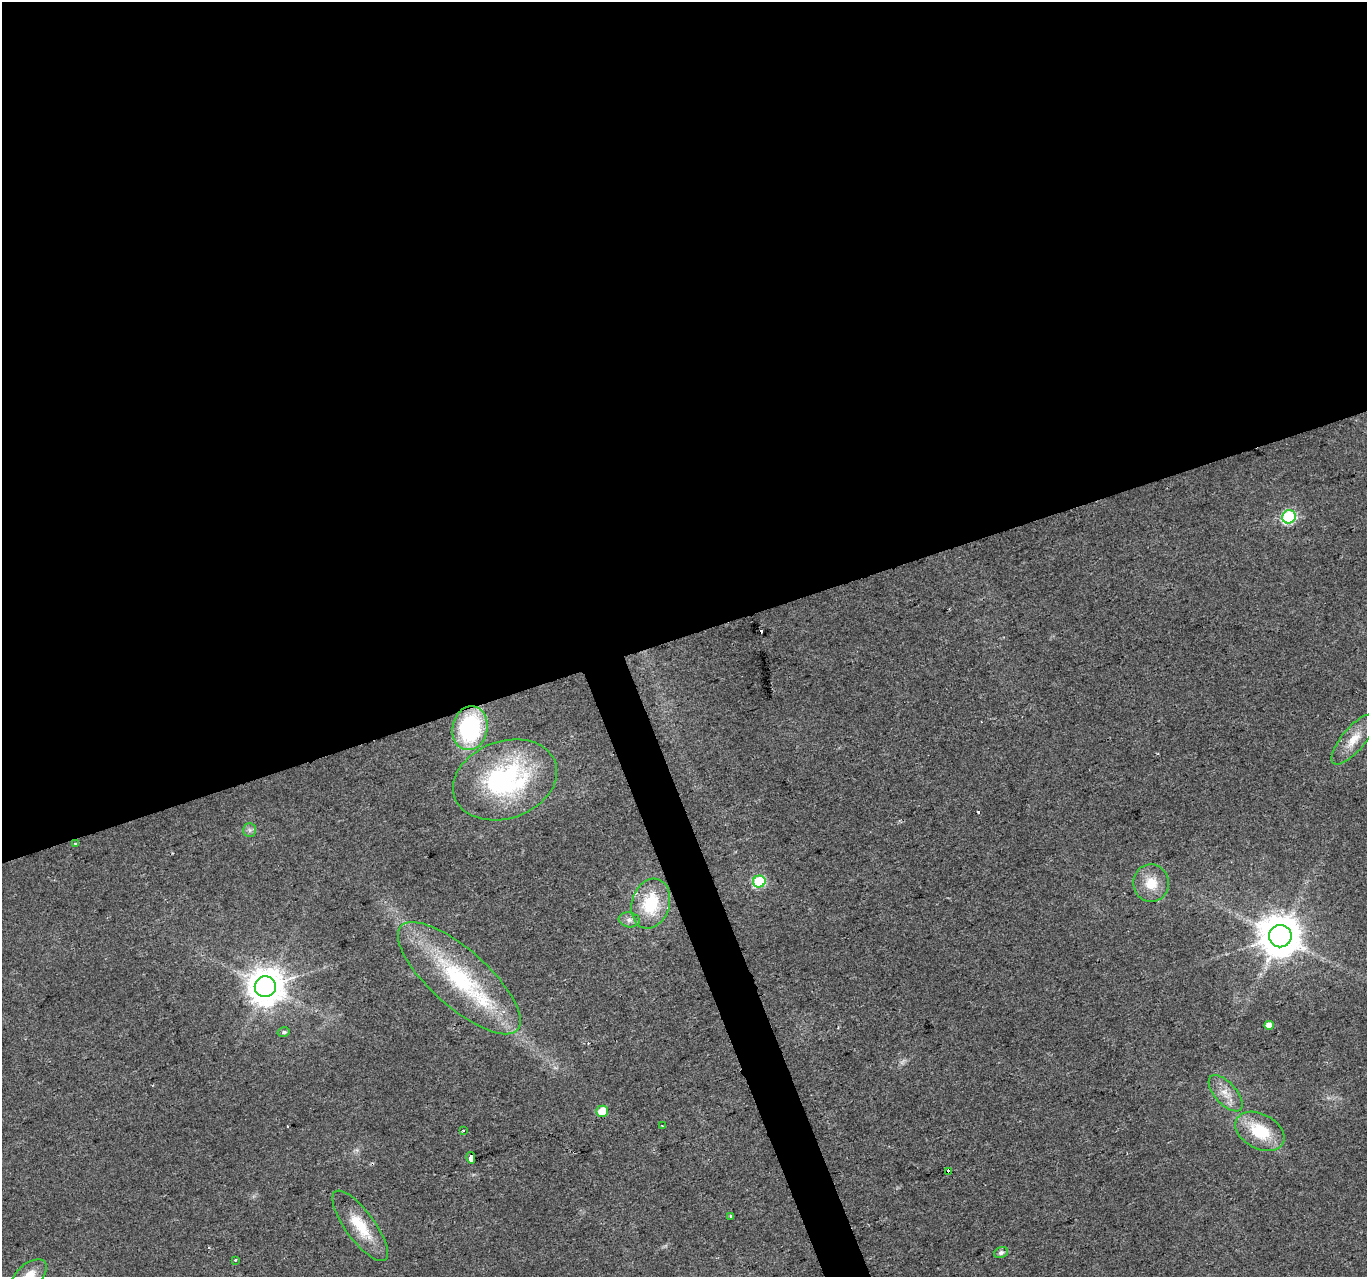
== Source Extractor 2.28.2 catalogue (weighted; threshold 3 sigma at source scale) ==
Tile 2 of 4 x 4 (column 2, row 1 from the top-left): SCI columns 1367-2731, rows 3949-5223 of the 5461 x 5294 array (HDU 1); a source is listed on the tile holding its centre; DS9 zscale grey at full resolution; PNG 1369 x 1279 px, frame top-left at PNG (2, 2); each listed source drawn as its Kron ellipse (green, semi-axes under 4 px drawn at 4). Shown black and unused: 51% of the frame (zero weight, under 2 of 3 exposures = <1% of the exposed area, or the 3 px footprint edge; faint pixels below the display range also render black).
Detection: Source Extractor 2.28.2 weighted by HDU 2 'WHT'; one run over the whole footprint, this tile lists its part. Background 0.0183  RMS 0.0061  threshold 0.0273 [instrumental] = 3 sigma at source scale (4.5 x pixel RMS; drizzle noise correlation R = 1.50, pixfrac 1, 0.0396/0.0396 arcsec/px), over >= 5 px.
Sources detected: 34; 5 cosmic-ray / hot-pixel residue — neither listed nor drawn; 2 inside a brighter listed object's ellipse — not listed separately; the other 27 listed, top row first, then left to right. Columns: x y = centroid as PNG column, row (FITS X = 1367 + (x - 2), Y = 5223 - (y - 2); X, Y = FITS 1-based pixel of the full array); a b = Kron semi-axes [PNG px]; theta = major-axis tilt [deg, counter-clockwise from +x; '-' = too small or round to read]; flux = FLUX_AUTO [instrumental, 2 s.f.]
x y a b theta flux
1289 517 7 6 - 79
470 728 22 17 79 68
1354 739 31 11 50 12
505 780 53 38 19 100
250 830 7 6 - 1.9
75 844 4 3 - 0.87
759 881 6 6 - 58
1151 883 19 18 - 13
651 904 25 19 72 31
629 920 10 7 -9 2.9
1280 936 11 11 - 2000
459 978 78 28 -42 81
265 987 10 10 - 1400
1269 1025 5 4 - 5.4
284 1032 6 4 15 1.2
1226 1093 22 11 -48 8.5
602 1111 6 5 - 11
662 1126 3 3 - 0.67
463 1131 2 2 - 0.66
1260 1131 26 17 -28 26
471 1158 6 3 -80 120
948 1172 3 3 - 120
730 1216 3 2 - 1.2
360 1226 42 14 -54 20
1001 1253 7 5 22 1.9
235 1260 3 3 - 1.9
29 1275 20 11 39 9.5
Overlapping masked pixels (flux is a lower limit): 2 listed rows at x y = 471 1158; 948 1172
Isophote crosses this tile's border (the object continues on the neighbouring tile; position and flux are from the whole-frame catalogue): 1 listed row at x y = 29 1275